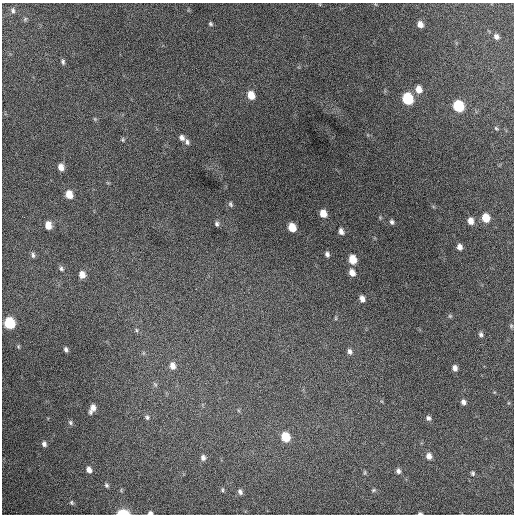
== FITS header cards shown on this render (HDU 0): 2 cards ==
NAXIS1  =                  512 / Axis length
NAXIS2  =                  512 / Axis length

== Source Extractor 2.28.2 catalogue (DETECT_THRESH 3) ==
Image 512 x 512 px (HDU 0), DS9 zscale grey, 1 PNG px = 1 image px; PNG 516 x 516 px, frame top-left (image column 1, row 512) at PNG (2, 3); no overlay
Background 1350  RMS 35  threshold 105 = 3 sigma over >= 5 px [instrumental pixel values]
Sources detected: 67; all 67 listed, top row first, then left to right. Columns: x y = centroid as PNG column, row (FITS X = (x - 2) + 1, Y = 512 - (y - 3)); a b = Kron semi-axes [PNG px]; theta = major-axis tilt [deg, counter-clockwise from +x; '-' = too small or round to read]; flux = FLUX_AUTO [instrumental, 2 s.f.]
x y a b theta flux
13 11 6 4 -64 4200
25 19 6 4 46 2900
211 24 5 4 - 3700
420 24 6 5 - 13000
496 36 7 6 - 8200
63 62 6 4 -75 5000
419 89 8 6 -71 20000
251 95 8 6 -70 32000
408 98 8 7 - 140000
458 106 8 7 - 130000
95 119 6 4 -46 2900
496 128 5 4 - 2800
182 138 7 6 - 9000
123 140 6 4 -90 3200
187 142 8 6 -72 6700
61 167 7 5 -72 17000
69 194 8 6 -69 29000
230 204 8 5 -69 4700
323 213 7 6 - 26000
486 218 7 6 - 39000
471 221 7 6 - 16000
392 222 6 5 - 5800
217 224 7 6 - 5600
48 225 7 6 - 23000
292 227 7 6 - 37000
341 231 7 5 -65 9700
459 247 6 5 - 11000
327 254 7 5 -63 6700
33 255 8 4 -82 5100
353 259 7 6 - 41000
61 269 7 5 -57 4900
352 273 7 6 - 17000
82 274 7 6 - 17000
362 299 7 5 -73 12000
450 316 5 5 - 3200
336 318 6 4 -90 2700
9 323 7 6 - 150000
511 326 6 4 -48 3000
136 330 6 4 -88 3300
481 334 6 5 - 5500
66 349 5 4 - 5900
350 351 7 5 -66 8400
143 353 6 4 71 3000
172 366 9 7 -76 16000
455 368 6 5 - 9600
155 384 7 4 -45 3700
463 402 5 5 - 7800
92 408 9 5 68 17000
147 417 6 6 - 4900
428 418 6 5 - 6400
70 422 7 6 - 4900
285 437 8 6 -68 59000
44 444 7 6 - 7400
429 456 7 6 - 12000
203 458 7 6 - 8600
89 470 7 5 -64 12000
398 471 6 5 - 7400
365 472 7 3 -82 2900
473 473 7 5 -76 4300
106 485 5 4 - 4200
222 490 7 3 -83 2900
373 490 6 5 - 3400
240 492 7 5 -60 6400
71 503 5 5 - 3300
123 513 9 4 1 56000
150 513 4 4 - 6800
420 513 4 2 - 3900
At the frame edge (FLAGS 8, measured only in part): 3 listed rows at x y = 123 513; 150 513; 420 513